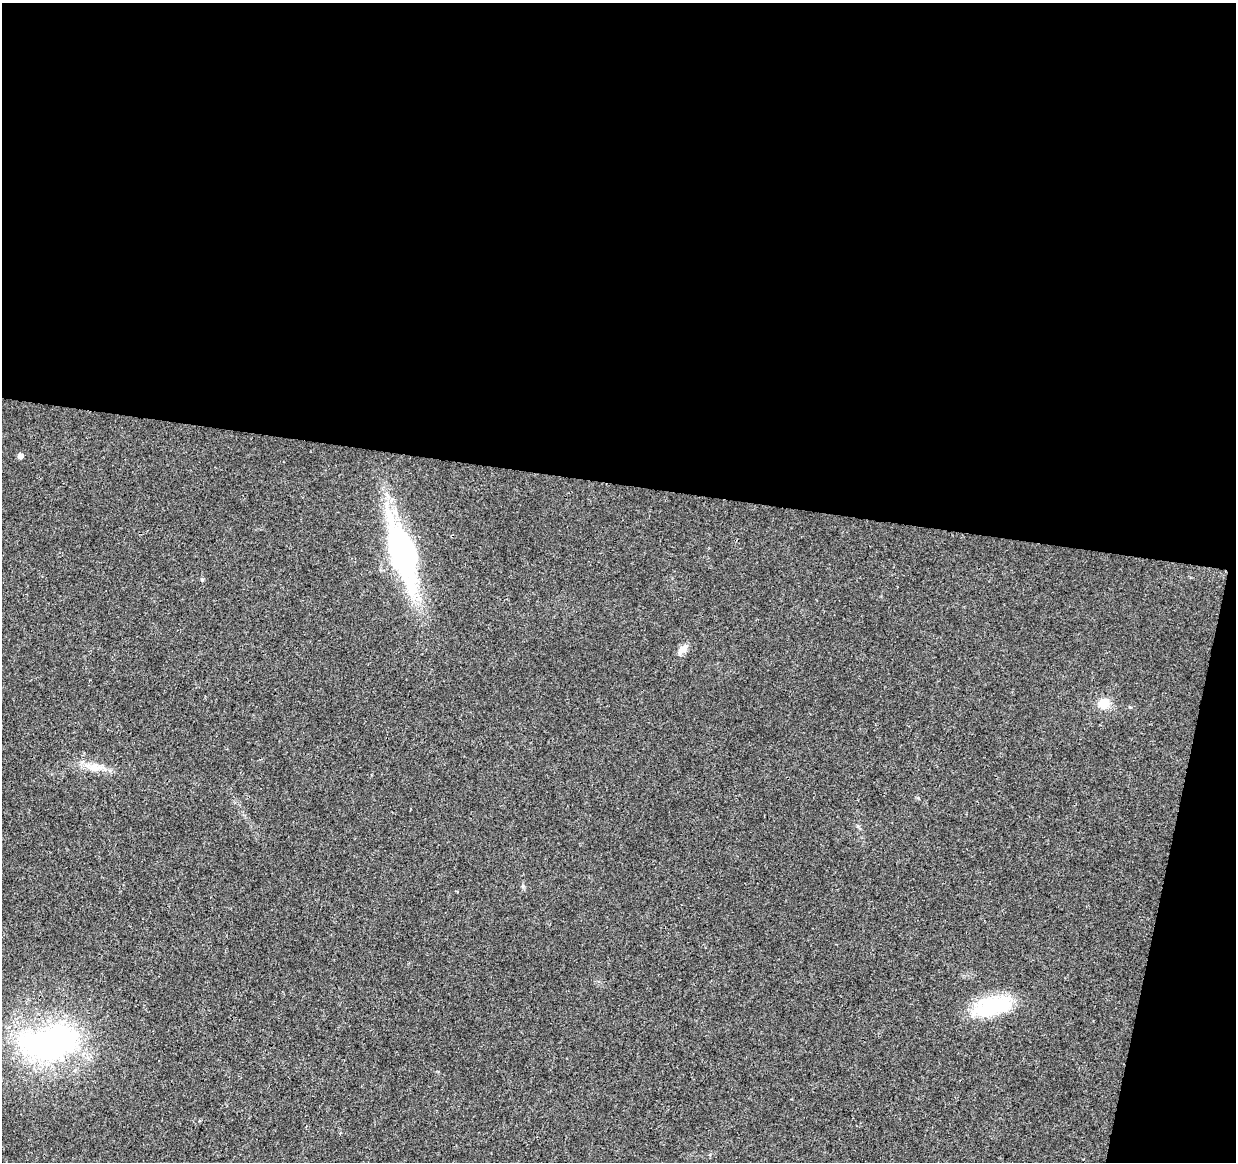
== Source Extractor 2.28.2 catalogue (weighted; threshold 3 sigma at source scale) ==
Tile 4 of 4 x 4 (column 4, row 1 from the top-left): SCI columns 3703-4936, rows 3702-4861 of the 4945 x 5146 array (HDU 1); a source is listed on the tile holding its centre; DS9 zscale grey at full resolution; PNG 1238 x 1164 px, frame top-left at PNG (2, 3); no overlay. Shown black and unused: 44% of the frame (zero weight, under 3 of 4 exposures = <1% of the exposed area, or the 3 px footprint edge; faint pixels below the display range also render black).
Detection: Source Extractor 2.28.2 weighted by HDU 2 'WHT'; one run over the whole footprint, this tile lists its part. Background 0.0107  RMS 0.0025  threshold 0.0112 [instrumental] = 3 sigma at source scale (4.5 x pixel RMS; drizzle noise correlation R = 1.50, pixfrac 1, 0.0396/0.0396 arcsec/px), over >= 5 px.
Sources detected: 10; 2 inside a brighter object's white glare — not listed; the other 8 listed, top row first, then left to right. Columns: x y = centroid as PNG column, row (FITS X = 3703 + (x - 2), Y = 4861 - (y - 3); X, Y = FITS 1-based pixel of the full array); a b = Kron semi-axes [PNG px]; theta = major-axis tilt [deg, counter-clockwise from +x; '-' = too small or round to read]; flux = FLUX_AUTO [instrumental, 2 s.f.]
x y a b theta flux
20 456 5 4 - 1.3
398 553 99 19 -74 39
202 580 5 4 - 0.31
682 649 14 8 46 1.8
1104 703 12 11 - 3.9
95 767 21 10 -1 3.2
992 1007 49 22 18 16
51 1042 86 43 8 56